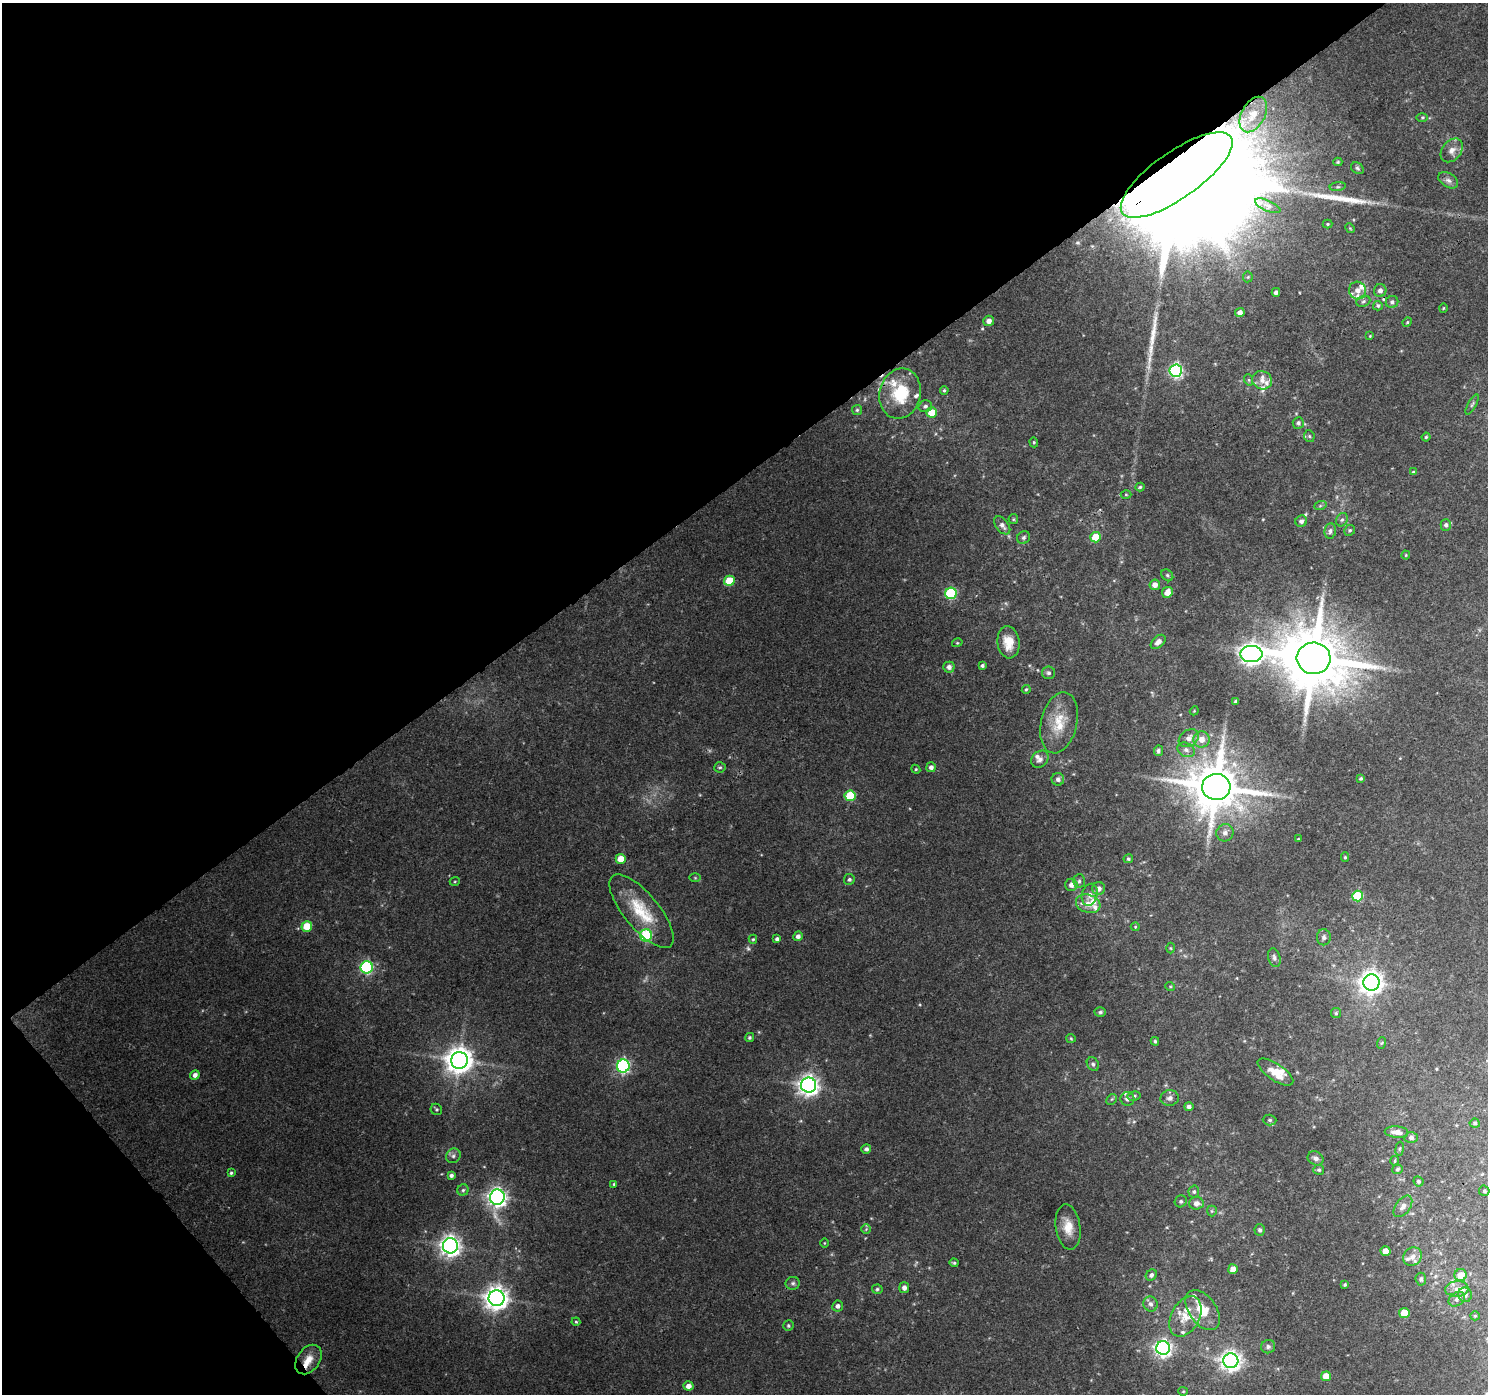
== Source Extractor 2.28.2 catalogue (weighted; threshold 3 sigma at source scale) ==
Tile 5 of 4 x 4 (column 1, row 2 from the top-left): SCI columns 48-1533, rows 2957-4348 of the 6040 x 5978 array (HDU 1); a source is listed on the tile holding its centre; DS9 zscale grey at full resolution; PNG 1490 x 1396 px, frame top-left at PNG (2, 3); each listed source drawn as its Kron ellipse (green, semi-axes under 4 px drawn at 4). Shown black and unused: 37% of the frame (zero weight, under 3 of 4 exposures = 5% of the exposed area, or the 3 px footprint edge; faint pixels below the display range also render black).
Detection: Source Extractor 2.28.2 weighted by HDU 2 'WHT'; one run over the whole footprint, this tile lists its part. Background 0.0445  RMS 0.0038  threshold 0.0172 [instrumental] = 3 sigma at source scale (4.5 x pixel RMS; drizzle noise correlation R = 1.50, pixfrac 1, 0.0396/0.0396 arcsec/px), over >= 5 px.
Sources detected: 207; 2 too faint to see at this stretch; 2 inside a brighter object's white glare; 2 long thin detections or spike segments (spike, bleed or trail) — neither listed nor drawn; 19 inside a brighter listed object's ellipse — not listed separately; the other 182 listed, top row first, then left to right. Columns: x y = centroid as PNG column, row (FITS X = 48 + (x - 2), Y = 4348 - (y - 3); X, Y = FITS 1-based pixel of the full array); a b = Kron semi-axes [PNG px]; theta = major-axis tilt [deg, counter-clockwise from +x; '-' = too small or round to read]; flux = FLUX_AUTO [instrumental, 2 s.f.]
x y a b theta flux
1253 114 19 11 61 6
1422 117 5 3 - 0.47
1452 150 13 9 50 2.7
1338 162 4 4 - 0.47
1357 168 7 5 -35 0.75
1177 175 66 23 35 43000
1448 180 11 7 -31 1.6
1338 187 8 4 7 0.84
1268 206 13 5 -24 1.6
1328 224 5 4 - 0.49
1350 228 5 4 - 0.44
1248 277 5 5 - 0.48
1380 290 6 6 - 1.7
1358 291 9 8 - 3.3
1276 292 4 4 - 1.2
1363 301 7 5 22 0.91
1392 302 6 6 - 1
1378 306 5 4 - 0.6
1443 308 5 3 - 0.31
1240 312 5 4 - 1.9
989 321 5 5 - 1.9
1407 322 5 4 - 0.42
1370 336 4 4 - 0.34
1176 371 6 6 - 71
1249 380 6 3 -71 0.43
1262 380 10 9 - 2.6
944 390 4 3 - 0.46
900 394 25 20 75 18
1472 404 11 3 62 0.68
925 406 7 6 - 1.2
857 410 5 5 - 0.62
932 412 5 5 - 6.9
1298 423 6 5 - 0.85
1309 436 6 5 - 0.73
1426 437 4 4 - 0.54
1034 442 5 4 - 0.46
1413 472 4 4 - 0.45
1140 487 4 4 - 0.53
1126 495 5 3 - 0.39
1320 506 6 4 19 0.56
1013 519 5 4 - 0.49
1342 520 7 5 65 0.8
1301 521 6 5 - 1.3
1002 525 10 6 -53 1.7
1446 525 5 5 - 1
1350 530 6 5 - 0.69
1330 531 7 6 - 1.2
1024 537 7 6 - 0.92
1096 537 5 5 - 10
1406 555 4 4 - 0.38
1167 575 6 5 - 0.69
729 581 5 5 - 14
1155 585 5 5 - 2.5
1167 592 6 5 - 3.4
951 593 6 5 - 36
1008 642 16 11 -83 6.3
1158 642 9 5 43 2.2
957 643 5 3 - 0.37
1251 654 11 8 0 300
1314 658 17 16 - 3400
982 666 4 4 - 0.72
949 667 5 5 - 1.9
1049 673 6 6 - 0.94
1026 689 4 3 - 0.47
1236 702 4 3 - 0.98
1194 711 4 3 - 0.34
1059 723 31 18 77 10
1189 738 11 8 35 2.1
1202 739 8 8 - 3.1
1186 750 9 6 -28 1.4
1158 751 5 4 - 1.1
1040 759 9 7 43 1.8
720 767 5 5 - 0.66
931 767 5 5 - 1.6
916 769 4 4 - 0.47
1361 778 3 3 - 0.65
1058 779 6 6 - 1.4
1216 787 14 13 - 2100
850 796 5 5 - 19
1225 833 9 8 - 2
1298 839 3 2 - 0.27
1345 857 4 4 - 0.51
621 859 5 5 - 5.4
1128 859 5 4 - 0.6
695 878 6 4 -1 0.47
849 879 5 5 - 0.85
455 881 5 3 - 0.39
1079 881 7 6 - 0.91
1071 885 6 6 - 2
1099 889 6 6 - 1.7
1090 895 11 8 76 2.3
1357 896 5 5 - 19
1088 904 12 9 -18 3.5
641 911 46 17 -50 16
307 926 5 5 - 9
1135 927 4 4 - 0.38
646 935 6 6 - 33
798 936 5 4 - 1.4
1324 937 8 7 - 1.3
753 939 4 4 - 0.51
777 939 4 4 - 1.1
1171 948 5 3 - 0.4
1274 958 9 6 -74 1.3
367 967 6 6 - 52
1371 982 8 8 - 330
1170 986 5 3 - 0.36
1100 1012 5 4 - 0.64
1336 1013 5 5 - 0.59
749 1037 4 4 - 0.56
1071 1038 5 4 - 0.44
1155 1041 4 4 - 0.59
1381 1043 6 3 69 0.43
459 1060 8 8 - 470
1093 1064 7 6 - 0.96
623 1066 6 6 - 74
1275 1072 20 8 -34 6.5
195 1075 5 4 - 1.6
809 1085 7 7 - 220
1134 1096 6 4 11 0.81
1170 1098 9 7 9 1.5
1112 1099 6 4 45 0.6
1127 1099 7 6 - 1.5
1189 1107 4 4 - 1.2
436 1109 6 5 - 0.62
1270 1120 7 5 -2 0.84
1475 1123 5 4 - 0.81
1397 1132 12 5 -5 3
1411 1137 6 5 - 1.2
866 1149 5 5 - 1.1
1400 1149 7 3 81 0.5
453 1156 8 6 46 1.2
1316 1158 8 6 -30 1.6
1395 1161 5 4 - 0.45
1397 1169 5 5 - 0.78
1319 1170 5 5 - 0.71
231 1173 4 3 - 0.55
451 1175 4 4 - 1
1418 1181 5 4 - 0.71
614 1184 4 4 - 0.47
463 1190 6 5 - 0.81
1484 1191 5 5 - 0.62
1194 1192 6 5 - 0.75
497 1197 8 7 - 190
1181 1201 6 5 - 0.77
1196 1203 7 6 - 1.8
1403 1206 12 7 53 2
1212 1211 5 5 - 0.49
1068 1227 23 12 -82 6.3
866 1229 5 5 - 0.51
1260 1230 5 5 - 1.1
824 1243 5 3 - 0.3
450 1246 7 7 - 250
1385 1251 5 4 - 5.7
1413 1257 10 8 46 2.3
954 1263 4 3 - 0.54
1233 1269 5 4 - 3.1
1151 1275 6 5 - 1.2
1461 1275 6 6 - 4.4
1421 1279 6 5 - 0.91
793 1283 7 6 - 0.93
1345 1284 4 3 - 0.56
904 1288 5 5 - 1.8
877 1289 5 4 - 0.63
1457 1289 12 8 6 2.3
1465 1295 7 7 - 1.8
497 1298 8 8 - 360
1457 1299 9 6 35 1.3
1151 1304 7 7 - 1.4
838 1306 5 5 - 1.4
1203 1310 22 13 -54 11
1404 1313 5 5 - 11
1185 1316 21 14 61 6.9
1475 1316 5 4 - 0.4
576 1322 4 4 - 0.45
788 1326 5 5 - 0.7
1268 1347 7 6 - 1
1163 1348 7 7 - 150
308 1360 16 11 54 4.8
1231 1361 7 7 - 230
1326 1376 5 5 - 5.4
688 1386 5 4 - 2.5
1183 1391 4 4 - 0.39
Overlapping masked pixels (flux is a lower limit): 2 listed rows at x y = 1177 175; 900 394